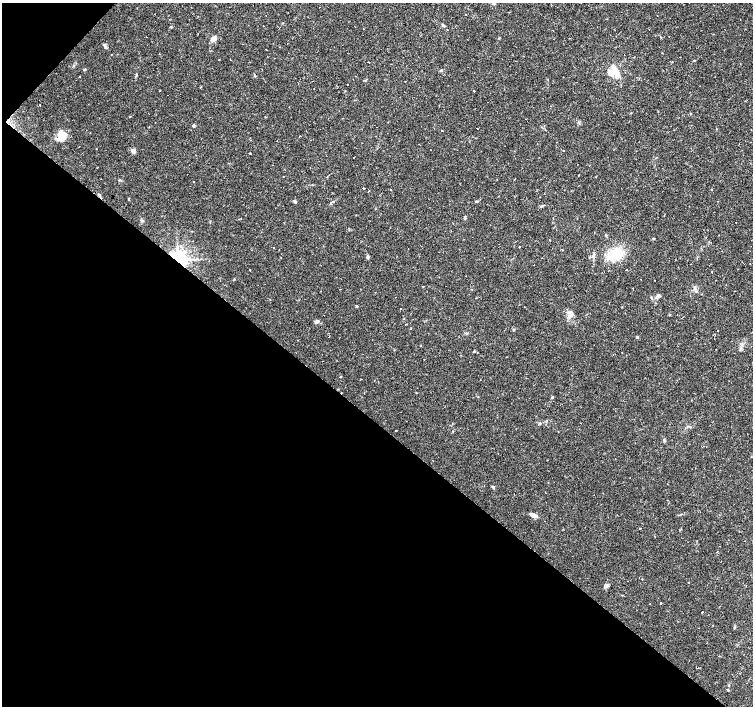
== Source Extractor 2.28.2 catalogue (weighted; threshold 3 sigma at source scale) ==
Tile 9 of 4 x 4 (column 1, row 3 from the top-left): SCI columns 2-1503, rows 1637-3043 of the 6008 x 6021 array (HDU 1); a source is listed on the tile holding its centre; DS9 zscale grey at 2 x 2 block average (1 PNG px = mean of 2 x 2 image px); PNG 755 x 708 px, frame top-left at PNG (2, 3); no overlay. Shown black and unused: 42% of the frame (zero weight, under 2 of 3 exposures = <1% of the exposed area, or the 3 px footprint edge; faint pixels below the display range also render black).
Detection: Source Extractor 2.28.2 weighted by HDU 2 'WHT'; one run over the whole footprint, this tile lists its part. Background 0.0366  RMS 0.0033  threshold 0.0148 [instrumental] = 3 sigma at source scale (4.5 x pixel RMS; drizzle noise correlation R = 1.50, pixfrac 1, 0.0396/0.0396 arcsec/px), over >= 5 px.
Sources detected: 121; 1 inside a brighter object's white glare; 29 cosmic-ray / hot-pixel residue — not listed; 4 inside a brighter listed object's ellipse — not listed separately; the other 87 listed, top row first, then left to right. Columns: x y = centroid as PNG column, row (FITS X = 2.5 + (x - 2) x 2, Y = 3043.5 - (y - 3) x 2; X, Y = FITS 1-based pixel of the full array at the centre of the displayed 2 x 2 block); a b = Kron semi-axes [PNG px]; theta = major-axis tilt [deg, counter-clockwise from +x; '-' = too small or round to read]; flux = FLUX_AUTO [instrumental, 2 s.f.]
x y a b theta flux
494 4 3 3 - 0.83
465 14 2 2 - 0.68
443 25 6 2 -49 0.9
171 27 3 3 - 0.64
447 29 2 2 - 0.33
499 38 3 2 - 0.49
213 39 6 4 40 4.2
105 47 4 3 - 1.1
266 49 2 2 - 0.44
111 54 2 2 - 0.36
275 58 2 2 - 0.46
230 60 2 2 - 0.62
694 60 3 2 - 0.53
368 62 2 2 - 0.54
84 69 4 3 - 0.87
614 70 15 10 58 9.7
356 76 2 2 - 0.82
348 84 2 2 - 0.66
200 87 2 2 - 0.66
160 90 2 2 - 0.47
474 91 2 2 - 3.7
40 105 2 2 - 1.4
193 126 3 3 - 1.1
477 128 2 2 - 1.6
442 130 2 2 - 0.7
90 133 2 2 - 0.34
299 136 2 2 - 1.4
61 138 12 8 36 6.4
133 151 4 4 - 3.6
250 153 2 2 - 2.8
354 157 2 2 - 1
194 182 2 2 - 1.6
363 189 2 2 - 5.4
711 189 2 2 - 0.92
391 190 2 2 - 0.81
369 191 2 2 - 2.1
129 199 3 2 - 0.42
476 201 4 3 - 0.89
295 202 4 3 - 1.3
465 218 4 3 - 0.74
142 221 3 3 - 0.87
736 222 2 2 - 0.22
606 235 3 3 - 0.49
519 247 2 2 - 1.1
274 248 2 2 - 1.6
408 248 2 2 - 0.29
614 254 21 14 31 20
593 256 7 3 84 1.5
368 257 5 3 - 1.3
281 258 2 2 - 0.35
178 259 4 3 - 540
250 270 2 2 - 0.94
626 270 2 2 - 0.91
712 272 2 2 - 0.45
655 280 2 2 - 0.24
632 288 2 2 - 0.3
659 295 5 3 - 1.4
651 297 4 2 - 0.56
357 306 3 3 - 0.75
324 315 2 2 - 0.24
570 315 5 5 - 2.7
669 315 3 2 - 0.66
316 322 5 4 - 1.9
405 325 2 2 - 1.1
513 330 3 2 - 0.53
718 331 2 2 - 1.7
637 337 2 2 - 1.4
420 345 2 2 - 0.4
341 376 2 2 - 0.49
552 397 3 3 - 0.56
539 424 4 3 - 0.7
690 427 3 2 - 0.52
396 431 2 2 - 1
664 440 3 2 - 0.52
493 487 5 2 - 0.76
533 516 6 5 - 2.6
640 529 2 2 - 0.59
689 583 2 2 - 2.7
606 585 5 4 - 1.7
661 603 2 2 - 0.73
702 612 2 2 - 3.9
713 625 2 2 - 0.44
735 627 5 2 - 0.64
698 628 2 2 - 0.37
747 683 2 2 - 0.23
729 685 3 2 - 0.52
728 690 3 2 - 0.5
Overlapping masked pixels (flux is a lower limit): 1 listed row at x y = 178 259
Diffuse or blended objects may show on this block-average render without a row.